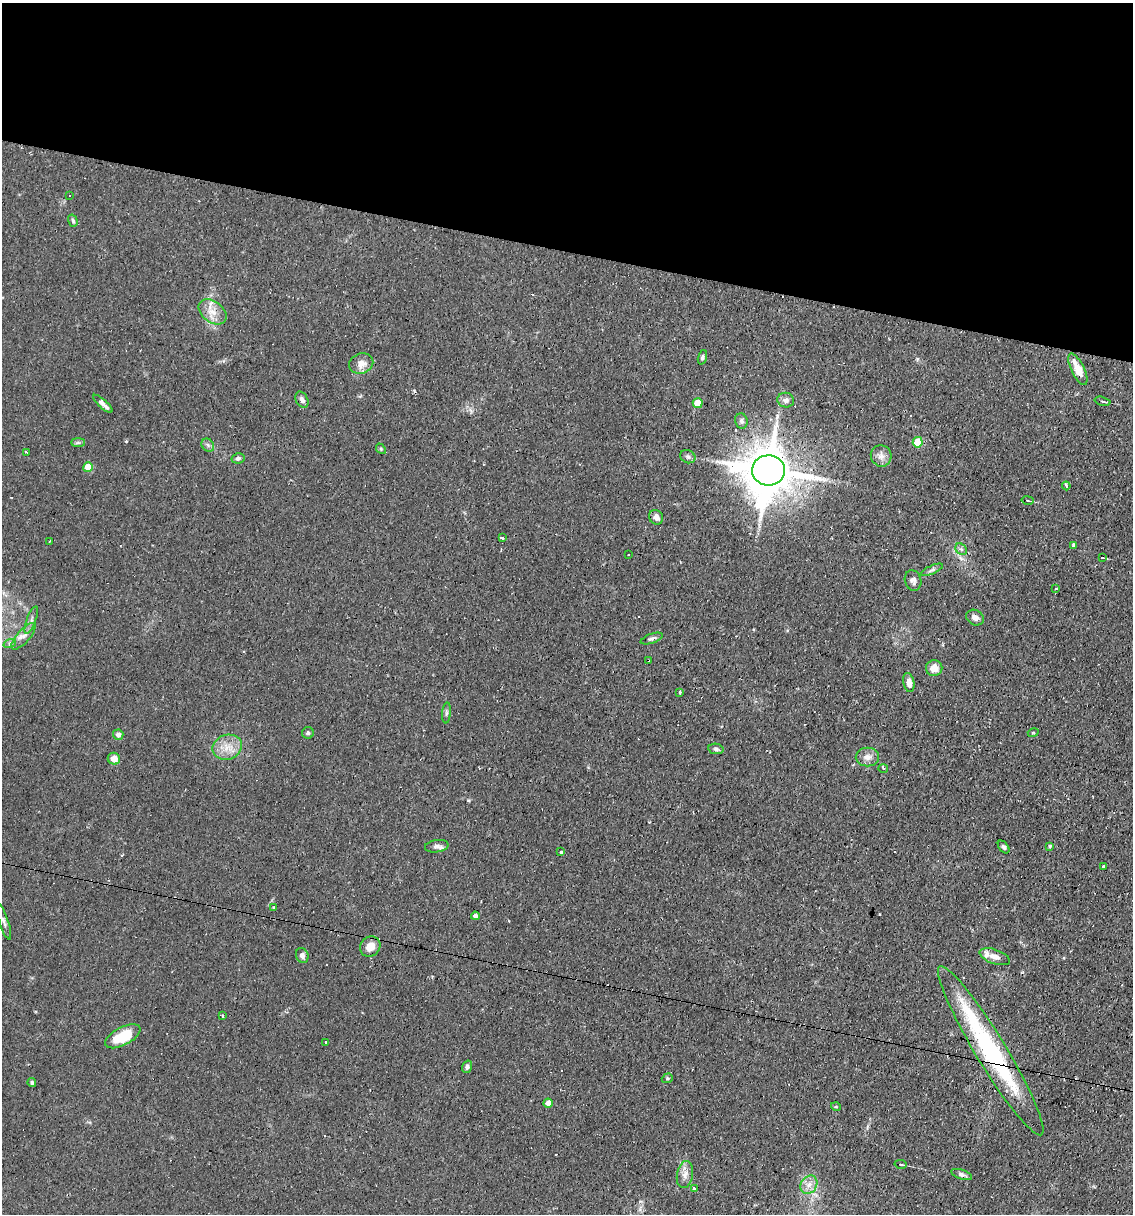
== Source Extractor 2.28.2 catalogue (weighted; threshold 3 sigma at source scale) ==
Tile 2 of 4 x 4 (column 2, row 1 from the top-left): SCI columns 1365-2495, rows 3636-4847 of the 4873 x 4847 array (HDU 1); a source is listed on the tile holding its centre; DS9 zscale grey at full resolution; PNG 1135 x 1216 px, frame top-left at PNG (2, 3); each listed source drawn as its Kron ellipse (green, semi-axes under 4 px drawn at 4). Shown black and unused: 21% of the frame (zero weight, under 2 of 3 exposures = <1% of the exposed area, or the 3 px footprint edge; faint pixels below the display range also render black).
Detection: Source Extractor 2.28.2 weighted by HDU 2 'WHT'; one run over the whole footprint, this tile lists its part. Background 0.082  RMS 0.0055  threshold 0.0245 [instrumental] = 3 sigma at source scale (4.5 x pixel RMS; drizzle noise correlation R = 1.50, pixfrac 1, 0.05/0.05 arcsec/px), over >= 5 px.
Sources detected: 94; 16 cosmic-ray / hot-pixel residue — neither listed nor drawn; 1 inside a brighter listed object's ellipse — not listed separately; the other 77 listed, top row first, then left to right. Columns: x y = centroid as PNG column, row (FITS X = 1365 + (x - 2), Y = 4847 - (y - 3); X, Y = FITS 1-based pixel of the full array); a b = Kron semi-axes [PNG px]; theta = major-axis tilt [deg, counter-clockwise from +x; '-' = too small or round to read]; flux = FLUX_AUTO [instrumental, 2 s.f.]
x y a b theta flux
70 196 3 3 - 1.3
73 221 6 4 -72 0.94
212 312 16 10 -38 6.3
702 357 7 4 73 1.1
361 363 12 10 20 4.7
1078 369 17 6 -64 9.7
302 400 8 6 -62 2.3
786 400 8 7 - 2.2
1102 401 8 3 -15 1
698 403 5 5 - 14
103 404 12 4 -42 2.4
741 421 7 6 - 1.7
78 442 7 4 0 1
918 442 5 5 - 16
208 445 7 5 -46 1.3
381 449 6 4 -49 0.71
27 452 3 2 - 1
881 456 11 10 - 3.3
688 457 8 6 -24 1.4
238 458 6 5 - 1.4
88 467 5 4 - 12
768 470 16 15 - 2700
1066 486 4 3 - 1.6
1027 500 6 3 -11 0.73
656 517 7 7 - 2.7
502 538 4 3 - 5.8
50 541 3 2 - 0.42
1074 545 4 3 - 0.97
961 549 6 5 - 1.2
628 555 2 2 - 0.41
1103 558 3 2 - 0.41
932 570 12 4 25 1.5
913 580 10 8 -73 2.4
1056 589 3 3 - 1.3
975 618 9 7 -33 2.5
31 620 14 4 70 2.1
23 636 16 6 49 3.7
652 639 11 4 19 1.5
10 643 6 4 19 1
648 660 3 2 - 0.81
934 668 8 8 - 4.9
909 683 9 5 -80 3.8
680 692 4 3 - 0.66
446 713 10 4 85 1.2
308 733 6 6 - 1
1033 733 5 3 - 0.54
118 735 5 5 - 2.5
227 747 15 12 20 7.4
716 749 8 5 -10 1.2
867 757 11 9 0 3.6
114 759 6 6 - 5.1
883 768 5 3 - 0.6
437 846 12 6 8 2.1
1050 846 4 4 - 0.75
1004 847 7 4 -51 1.1
561 852 4 3 - 4.4
1104 866 3 3 - 2
274 907 3 3 - 0.83
475 916 4 4 - 2.2
4 921 19 4 -71 2.2
370 947 11 9 45 6.5
302 955 7 6 - 1.9
995 957 16 7 -19 4
222 1016 3 3 - 1.3
123 1036 19 9 28 16
325 1043 3 3 - 4.4
991 1051 98 15 -59 86
467 1067 6 5 - 1.5
667 1078 6 4 20 0.79
32 1082 4 4 - 0.98
548 1103 4 4 - 5.7
836 1107 5 3 - 0.48
901 1164 6 3 -12 1
685 1174 14 8 80 3.7
962 1175 11 4 -19 1.6
809 1185 9 8 - 3.6
694 1188 3 3 - 16
Overlapping masked pixels (flux is a lower limit): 2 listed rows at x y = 648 660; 991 1051